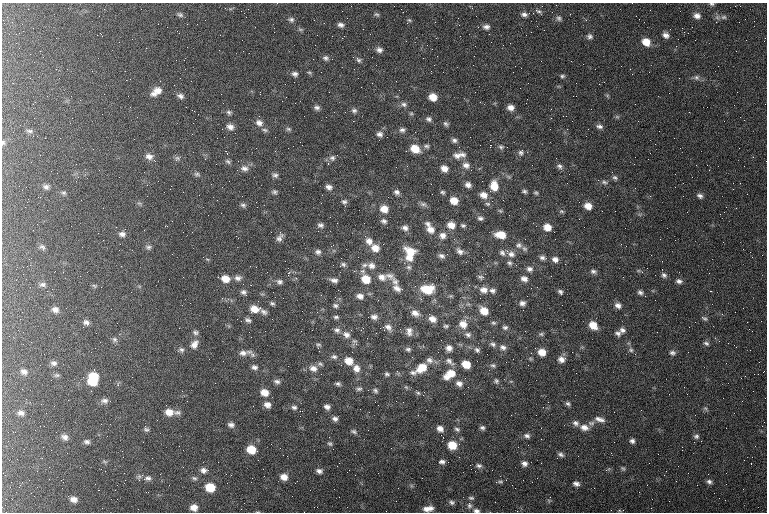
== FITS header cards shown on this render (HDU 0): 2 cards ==
NAXIS1  =                  765 / length of data axis 1
NAXIS2  =                  510 / length of data axis 2

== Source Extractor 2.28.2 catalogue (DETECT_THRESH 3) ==
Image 765 x 510 px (HDU 0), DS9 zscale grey, 1 PNG px = 1 image px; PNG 769 x 514 px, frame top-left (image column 1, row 510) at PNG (2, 3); no overlay
Background 156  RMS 8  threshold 24.1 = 3 sigma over >= 5 px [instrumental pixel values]
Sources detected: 379; all 379 listed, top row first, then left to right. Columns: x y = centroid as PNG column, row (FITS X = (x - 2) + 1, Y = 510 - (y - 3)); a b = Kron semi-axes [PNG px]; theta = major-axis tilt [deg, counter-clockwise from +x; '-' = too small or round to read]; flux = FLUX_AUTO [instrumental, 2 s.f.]
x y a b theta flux
712 4 7 4 -10 980
342 11 2 2 - 650
538 11 10 5 -23 1400
377 14 8 5 -36 1100
524 14 9 6 0 2000
570 14 3 2 - 470
180 15 9 6 -20 1600
697 16 8 7 - 2800
724 17 9 6 1 1700
559 18 8 7 - 1500
291 19 8 6 -5 1500
409 20 6 5 - 890
22 24 2 2 - 850
197 24 3 2 - 560
341 25 8 6 -13 2100
486 27 10 6 1 2400
684 32 2 2 - 2900
18 33 6 2 21 560
179 33 2 2 - 310
97 35 2 2 - 210
666 35 7 6 - 2500
460 36 2 2 - 540
590 37 7 7 - 1700
342 38 2 2 - 2900
646 42 9 7 -32 7000
146 48 2 2 - 2800
219 50 2 2 - 220
379 50 7 6 - 2100
40 51 2 2 - 2800
326 58 8 6 -24 1600
423 58 2 2 - 1400
358 60 7 6 - 1300
583 64 3 2 - 420
376 65 2 2 - 330
473 65 2 2 - 760
515 66 2 2 - 520
521 68 2 2 - 1200
309 72 7 4 -17 770
513 72 2 2 - 230
295 74 7 6 - 1800
562 76 6 5 - 1000
696 77 9 7 -44 1700
679 78 2 2 - 290
191 81 2 2 - 380
599 84 2 2 - 240
156 91 14 8 37 5500
475 92 2 2 - 260
260 94 3 2 - 480
607 95 6 4 -19 680
180 96 8 7 - 2000
433 97 7 6 - 6200
404 104 8 7 - 1600
317 108 7 6 - 1600
510 108 7 6 - 3200
192 110 3 2 - 990
354 110 7 6 - 1400
229 112 7 6 - 1300
411 113 5 4 - 670
198 114 2 2 - 310
617 117 7 4 -1 840
429 119 7 6 - 1400
259 123 10 8 -30 3100
446 124 7 5 -48 1100
599 126 9 6 -12 1900
230 127 9 7 -28 3000
288 129 7 5 -16 1100
588 129 2 2 - 340
265 130 9 5 -12 1300
402 130 7 6 - 1500
29 131 10 5 -6 1300
192 134 2 2 - 1600
380 134 8 6 -11 1900
33 136 2 2 - 300
454 140 6 5 - 1500
3 142 7 5 -89 1000
490 145 3 2 - 23000
426 146 8 5 -1 1200
501 147 7 5 -2 1100
256 148 2 2 - 840
739 148 2 2 - 270
415 149 9 7 -28 8300
521 152 9 7 76 1600
227 154 3 2 - 940
462 154 10 7 -17 2400
457 156 11 8 -16 3200
149 157 11 8 -10 3300
177 158 8 6 38 1400
332 158 8 7 - 1600
228 161 8 5 -39 1300
328 164 3 3 - 440
466 165 10 8 -13 2700
696 165 2 2 - 1000
559 166 7 6 - 1500
244 168 11 8 -15 2900
444 169 7 6 - 3700
197 174 9 5 -7 1300
275 175 7 6 - 1400
119 177 2 2 - 460
615 178 7 6 - 1300
604 182 8 6 -20 1400
211 184 2 2 - 270
468 185 6 5 - 2300
494 186 11 9 89 7400
46 187 7 6 - 1700
329 187 7 6 - 2200
490 191 2 2 - 400
524 191 5 4 - 1000
274 192 6 5 - 1100
397 192 7 5 -31 1700
442 192 5 5 - 920
63 193 7 5 -1 990
536 193 5 4 - 820
199 195 2 2 - 330
483 195 9 7 -21 3900
683 196 2 2 - 1300
700 196 7 6 - 1700
38 197 3 2 - 690
454 201 7 6 - 5900
27 202 2 2 - 510
344 202 7 5 0 1200
139 203 7 4 -18 900
423 204 9 5 -15 1400
487 204 7 5 -3 1000
243 205 7 5 -27 1300
588 206 7 6 - 4900
384 209 8 7 - 5400
500 211 6 5 - 730
561 211 7 5 -2 890
724 212 3 2 - 440
208 215 2 2 - 280
480 218 7 6 - 1400
384 221 7 5 -16 1400
337 223 2 2 - 1800
364 223 2 2 - 1100
37 224 2 2 - 280
428 224 8 6 -31 1600
321 225 7 5 -7 1500
451 225 8 7 - 4800
463 225 7 5 -14 1000
166 226 3 2 - 370
547 227 7 7 - 5800
405 228 8 6 -22 2100
430 230 11 8 -48 4100
280 232 3 3 - 560
554 232 2 2 - 750
122 234 9 6 -1 2200
443 235 7 7 - 2700
501 235 10 7 -9 8000
236 236 3 2 - 5500
279 238 10 6 60 2100
675 240 2 2 - 330
369 241 10 8 -48 3600
621 244 3 2 - 610
333 245 4 3 - 930
518 245 10 8 4 2100
42 247 9 5 -37 1400
148 247 9 6 -8 1500
375 248 9 8 - 5200
524 249 8 6 -39 1300
411 251 13 8 -26 7800
460 251 9 6 -33 2000
318 252 7 6 - 1700
502 253 9 7 -52 1900
447 254 2 2 - 960
511 254 10 8 -25 2900
442 256 7 5 -24 1600
358 257 2 2 - 1800
409 257 11 8 -27 4800
542 258 8 6 -16 1700
207 259 5 3 - 600
555 260 7 7 - 2600
510 263 6 6 - 1200
343 264 7 6 - 1500
565 264 2 2 - 730
364 265 9 5 8 1500
516 265 2 2 - 3700
121 266 2 2 - 370
371 266 10 9 - 3200
409 267 7 6 - 1400
647 268 2 2 - 2900
529 269 8 7 - 2000
593 271 9 6 -9 1700
288 273 2 2 - 12000
664 275 8 6 -45 1600
80 276 2 2 - 290
390 276 12 8 -24 2700
382 277 11 9 -16 3800
481 277 8 6 -16 1100
238 278 10 7 7 2300
225 279 9 7 -19 5800
366 279 10 8 -30 8900
524 279 8 6 -22 2700
334 280 9 5 -8 2200
395 281 13 8 -53 3100
679 281 7 5 -6 1700
280 282 8 7 - 1600
43 284 9 6 0 1600
94 286 7 5 -31 720
397 288 12 8 -35 3200
427 289 14 9 1 13000
484 290 10 7 -16 3400
492 291 7 6 - 1500
711 291 3 2 - 860
244 292 8 5 -42 1700
560 292 7 5 -48 1300
640 292 7 6 - 1500
360 296 9 7 -16 2700
451 296 6 4 -17 640
283 298 2 2 - 290
272 303 6 5 - 1000
522 303 6 6 - 1900
335 305 8 6 -4 1400
618 305 9 7 -25 2600
255 309 12 8 -3 6500
55 310 8 7 - 2600
463 311 3 2 - 410
484 311 8 6 -37 6900
263 312 9 6 -33 1700
415 313 11 8 -30 3300
336 317 6 4 -6 1000
374 317 8 7 - 2100
704 318 9 5 -28 1100
20 319 2 2 - 350
432 319 9 7 -22 3600
248 320 8 6 -30 1400
747 322 2 2 - 240
87 323 8 5 -35 2200
493 323 6 5 - 950
463 324 11 9 -74 5600
593 325 9 7 -43 7000
446 326 6 4 0 930
388 327 11 8 -42 2700
505 327 7 6 - 1400
400 329 3 2 - 510
749 329 3 2 - 520
337 330 8 7 - 1700
622 330 8 7 - 2100
265 331 3 2 - 420
409 331 11 7 -85 2600
195 332 8 6 -5 1400
657 332 2 2 - 360
618 333 9 7 -28 1800
541 334 8 5 9 1100
346 335 11 8 -38 3200
468 335 9 6 -31 1800
115 339 9 7 -46 1500
31 342 3 2 - 440
706 343 8 5 -31 1300
194 344 12 8 52 3700
493 344 9 6 -22 1800
318 345 7 5 3 960
503 347 9 7 -31 2400
449 348 8 8 - 2800
408 349 6 5 - 1100
181 350 8 7 - 1600
477 350 8 6 -42 1800
631 350 7 6 - 1400
352 352 2 2 - 2400
542 352 8 7 - 5700
243 353 11 7 -2 2500
251 353 13 5 -38 1900
672 353 8 7 - 1600
334 357 8 6 -6 1500
565 358 3 3 - 1000
209 359 2 2 - 530
561 359 8 7 - 3100
429 360 9 7 -21 2300
349 361 9 8 - 6200
449 361 15 7 -41 2800
54 363 8 6 -9 1800
320 364 8 5 -23 1200
466 364 7 6 - 8800
493 365 8 6 -10 1300
254 367 8 6 -10 1700
313 368 11 8 -16 3500
356 368 9 8 - 3400
422 368 14 9 35 9100
24 372 9 7 -28 2200
763 372 2 2 - 340
413 373 8 6 -11 1700
451 373 12 10 6 7300
387 374 6 5 - 970
57 375 8 6 0 1100
94 376 9 8 - 12000
745 376 3 2 - 430
447 377 7 7 - 3200
93 381 10 7 -15 11000
277 381 8 6 -12 1600
496 381 7 7 - 1400
459 383 9 8 - 2900
338 384 6 4 -13 1200
118 385 5 4 - 1100
359 389 9 5 19 1300
375 391 6 5 - 1100
264 392 8 7 - 5200
418 393 6 5 - 810
687 394 2 2 - 1900
423 395 3 2 - 480
68 400 2 2 - 250
105 401 10 7 -1 2300
396 401 3 2 - 430
568 404 7 5 -41 1300
267 405 7 6 - 3000
294 407 8 6 -12 1500
327 407 6 5 - 2000
543 407 3 2 - 350
705 408 7 4 -58 980
360 409 2 2 - 4600
169 412 10 8 -12 5200
177 412 11 6 -3 1800
21 413 9 6 3 2200
536 415 2 2 - 210
335 419 6 5 - 1800
600 419 14 6 -17 3000
576 423 9 7 -23 2100
591 423 10 7 -12 1900
231 425 8 6 -14 2000
40 426 2 2 - 590
44 426 2 2 - 250
584 427 10 8 -12 3800
482 428 6 6 - 1400
146 429 8 5 -53 1300
440 429 7 6 - 3100
457 429 8 6 -22 1300
354 431 9 5 -25 1200
527 436 9 7 -19 2000
696 436 7 6 - 1500
64 437 9 7 -26 2500
632 441 6 5 - 1600
87 442 8 6 -4 1700
694 442 2 2 - 1700
330 444 6 5 - 1000
452 445 8 7 - 10000
518 447 2 2 - 280
251 450 8 7 - 9900
122 451 3 2 - 460
611 453 3 2 - 430
561 454 8 6 -30 1600
459 457 2 2 - 3400
104 462 8 3 -19 870
442 462 7 5 3 1700
524 463 8 7 - 2400
751 463 3 2 - 650
479 465 9 6 -8 1600
183 467 3 2 - 490
623 468 7 5 -47 860
263 469 2 2 - 250
607 469 10 4 27 870
203 470 8 7 - 2300
319 471 8 6 -12 2000
688 473 2 2 - 250
139 477 11 7 51 1600
284 477 8 7 - 4300
148 478 10 7 9 1900
194 478 7 5 -16 1200
125 480 3 2 - 580
22 482 2 2 - 280
500 482 9 4 4 1000
709 482 7 6 - 1700
295 483 2 2 - 480
576 484 8 5 -20 2000
512 485 2 2 - 240
37 487 2 2 - 240
210 487 8 7 - 13000
98 490 3 2 - 310
68 496 3 3 - 580
471 498 8 5 -7 1100
6 499 2 2 - 300
73 499 8 5 -19 2900
549 501 6 4 -72 720
452 502 7 5 -22 1400
469 505 10 7 -81 1900
194 507 7 6 - 3900
102 508 2 2 - 320
428 509 11 6 8 3800
611 510 2 2 - 560
476 511 8 5 -7 1700
517 511 2 2 - 290
257 512 6 3 0 510
At the frame edge (FLAGS 8, measured only in part): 6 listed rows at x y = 712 4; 3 142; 428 509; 476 511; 517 511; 257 512